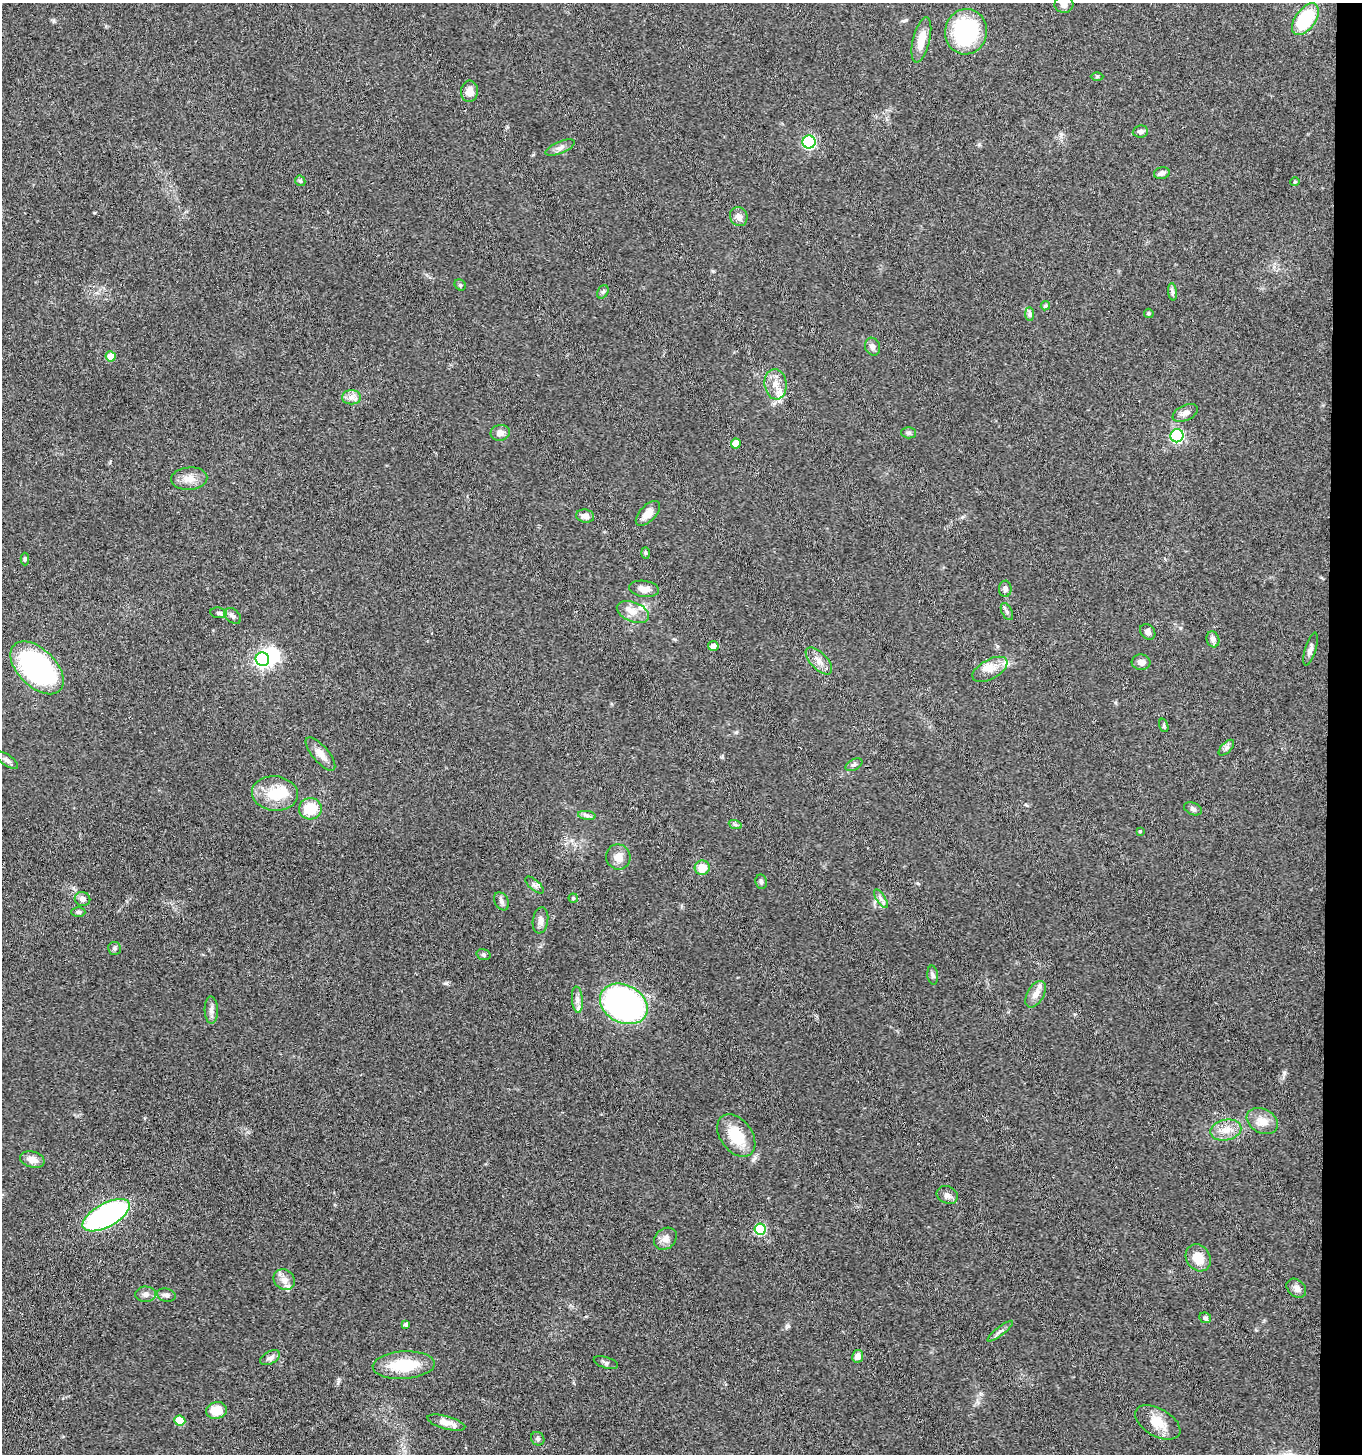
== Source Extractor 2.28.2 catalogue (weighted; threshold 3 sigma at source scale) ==
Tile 6 of 3 x 3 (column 3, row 2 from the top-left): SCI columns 2925-4284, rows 1457-2908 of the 4441 x 4368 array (HDU 1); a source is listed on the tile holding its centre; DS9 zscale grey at full resolution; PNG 1364 x 1456 px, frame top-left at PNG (2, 3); each listed source drawn as its Kron ellipse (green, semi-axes under 4 px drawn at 4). Shown black and unused: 3% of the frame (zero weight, under 3 of 4 exposures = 6% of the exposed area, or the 3 px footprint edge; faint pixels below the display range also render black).
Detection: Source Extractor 2.28.2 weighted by HDU 2 'WHT'; one run over the whole footprint, this tile lists its part. Background 0.0675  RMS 0.0053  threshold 0.0238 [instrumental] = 3 sigma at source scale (4.5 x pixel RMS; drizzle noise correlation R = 1.50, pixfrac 1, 0.05/0.05 arcsec/px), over >= 5 px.
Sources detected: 108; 1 inside a brighter object's white glare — neither listed nor drawn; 6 inside a brighter listed object's ellipse — not listed separately; the other 101 listed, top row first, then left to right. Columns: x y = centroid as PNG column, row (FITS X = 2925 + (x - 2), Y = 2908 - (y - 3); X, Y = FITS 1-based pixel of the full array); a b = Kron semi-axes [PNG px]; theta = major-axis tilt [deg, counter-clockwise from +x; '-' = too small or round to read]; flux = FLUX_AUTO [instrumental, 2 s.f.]
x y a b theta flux
1064 4 9 8 - 2.9
1305 19 18 10 54 32
966 32 23 21 81 62
921 40 23 8 76 8.3
1097 76 6 4 1 0.73
469 91 10 8 86 4.8
1140 131 7 6 - 1.7
809 142 6 6 - 71
560 148 15 6 23 2.5
1162 173 8 6 16 1.9
300 181 6 4 -43 0.81
1295 182 4 4 - 0.61
739 217 10 8 -63 3
460 285 6 5 - 0.84
603 292 7 5 59 0.93
1172 292 9 4 -82 1.3
1045 306 5 4 - 0.94
1149 313 5 4 - 0.87
1030 314 7 4 -90 1
873 347 9 7 -70 2.1
111 356 5 5 - 7
776 384 15 11 -83 6.5
351 397 9 7 0 2.7
1185 413 13 7 25 3
500 433 10 8 12 3.1
908 433 7 5 -1 1.1
1177 436 6 6 - 72
736 443 5 5 - 6.2
189 479 18 11 4 5.7
648 513 15 8 46 5.1
585 516 9 6 -10 2.9
645 553 6 4 -88 0.7
25 559 6 4 90 0.91
644 589 15 8 -8 4.5
1005 589 8 6 -89 1.6
633 612 17 9 -22 5.4
1007 612 9 5 -64 1.3
219 613 8 5 -7 1.3
233 616 9 6 -40 1.7
1148 632 8 7 - 2
1213 639 8 6 -73 2.3
713 646 5 5 - 3.4
1310 649 17 5 73 2.2
262 659 7 6 - 130
819 661 17 8 -46 4.1
1141 662 9 8 - 2.5
37 668 32 19 -45 90
990 669 19 9 29 5.6
1164 725 7 4 -72 0.75
1226 748 10 5 45 1.5
320 754 21 8 -50 5
7 760 13 5 -35 1.7
854 765 9 5 29 1.3
275 794 23 17 -6 15
310 809 11 10 - 13
1193 809 9 6 -22 1.5
587 815 9 4 -8 1.4
735 824 7 4 -20 0.88
1140 831 4 3 - 0.54
618 857 12 12 - 5
702 868 7 7 - 8.3
761 882 7 5 -83 1.3
534 885 11 5 -42 1.7
573 898 4 4 - 0.69
83 899 8 7 - 2.7
881 899 10 4 -56 1.6
501 901 9 6 -59 1.7
78 912 7 4 -1 0.98
540 920 13 7 81 2.7
114 948 6 6 - 1.1
483 955 7 5 -17 1
933 975 9 5 -84 1.3
1035 994 14 8 59 4.2
577 1000 13 5 -85 2.6
624 1004 25 19 -27 150
211 1010 13 6 -88 2.4
1262 1121 16 12 -29 6.3
1226 1130 15 10 12 6
736 1136 23 16 -53 15
32 1160 12 8 -15 4.3
947 1195 11 8 -26 2.5
106 1215 26 11 29 120
760 1229 5 5 - 33
665 1239 12 10 42 3.4
1198 1258 14 11 -56 8.7
284 1280 11 9 -39 3.8
1296 1288 11 8 -40 2.4
146 1294 10 7 2 2.3
166 1295 9 6 -14 1.6
1205 1318 6 5 - 1.2
406 1325 4 3 - 1.5
1000 1331 16 2 38 1.5
858 1356 6 5 - 3.4
270 1358 11 6 28 1.8
606 1363 12 5 -18 1.3
404 1365 31 13 3 22
216 1411 10 8 11 9.3
180 1421 5 5 - 13
1158 1422 25 13 -30 9.5
446 1423 19 6 -16 4.8
538 1439 7 6 - 1.2
Isophote crosses this tile's border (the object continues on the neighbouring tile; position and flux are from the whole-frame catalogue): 1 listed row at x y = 1064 4
Unlisted compact peaks at least as high as the median listed source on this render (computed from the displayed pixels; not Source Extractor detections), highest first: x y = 446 983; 1284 1073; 788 1326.